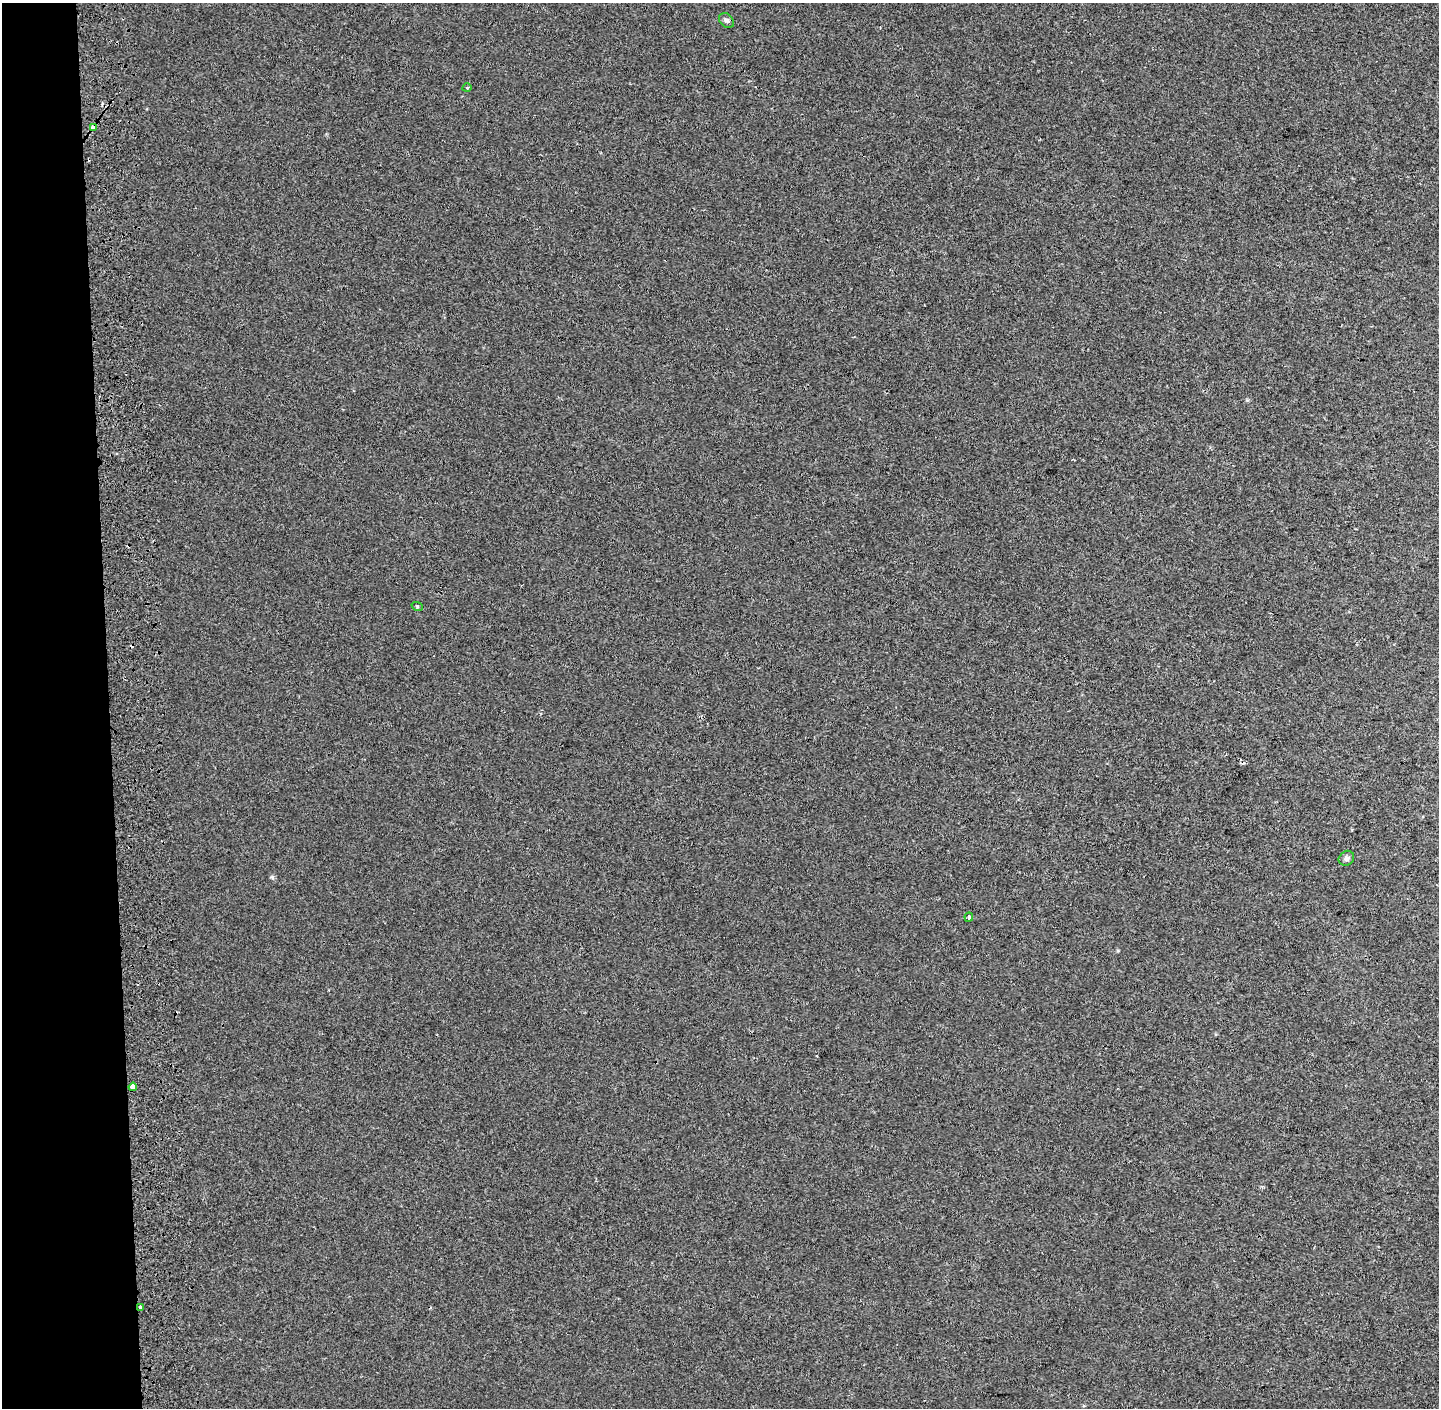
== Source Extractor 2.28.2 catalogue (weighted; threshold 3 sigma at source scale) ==
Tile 4 of 3 x 3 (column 1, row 2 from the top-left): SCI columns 144-1580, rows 1408-2813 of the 4595 x 4229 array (HDU 1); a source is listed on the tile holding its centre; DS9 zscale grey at full resolution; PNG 1441 x 1410 px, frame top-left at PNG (2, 3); each listed source drawn as its Kron ellipse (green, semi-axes under 4 px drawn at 4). Shown black and unused: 8% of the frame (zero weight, under 2 of 3 exposures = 3% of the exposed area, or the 3 px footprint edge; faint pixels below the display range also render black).
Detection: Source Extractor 2.28.2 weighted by HDU 2 'WHT'; one run over the whole footprint, this tile lists its part. Background -1.84e-05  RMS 0.0053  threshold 0.0239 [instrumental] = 3 sigma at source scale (4.5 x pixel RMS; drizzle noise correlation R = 1.50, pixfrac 1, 0.0396/0.0396 arcsec/px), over >= 5 px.
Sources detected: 12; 4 cosmic-ray / hot-pixel residue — neither listed nor drawn; the other 8 listed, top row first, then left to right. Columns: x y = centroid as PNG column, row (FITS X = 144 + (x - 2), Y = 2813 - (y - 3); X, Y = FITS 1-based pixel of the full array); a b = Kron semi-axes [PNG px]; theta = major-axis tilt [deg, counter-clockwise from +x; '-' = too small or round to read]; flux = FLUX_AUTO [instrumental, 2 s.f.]
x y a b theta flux
726 20 8 6 -44 1.5
467 88 4 3 - 0.47
93 127 4 3 - 4.5
417 606 5 3 - 0.53
1346 858 8 7 - 1.6
969 917 4 3 - 0.91
133 1087 4 4 - 27
140 1307 4 3 - 6.9
Overlapping masked pixels (flux is a lower limit): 3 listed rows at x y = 93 127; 133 1087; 140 1307